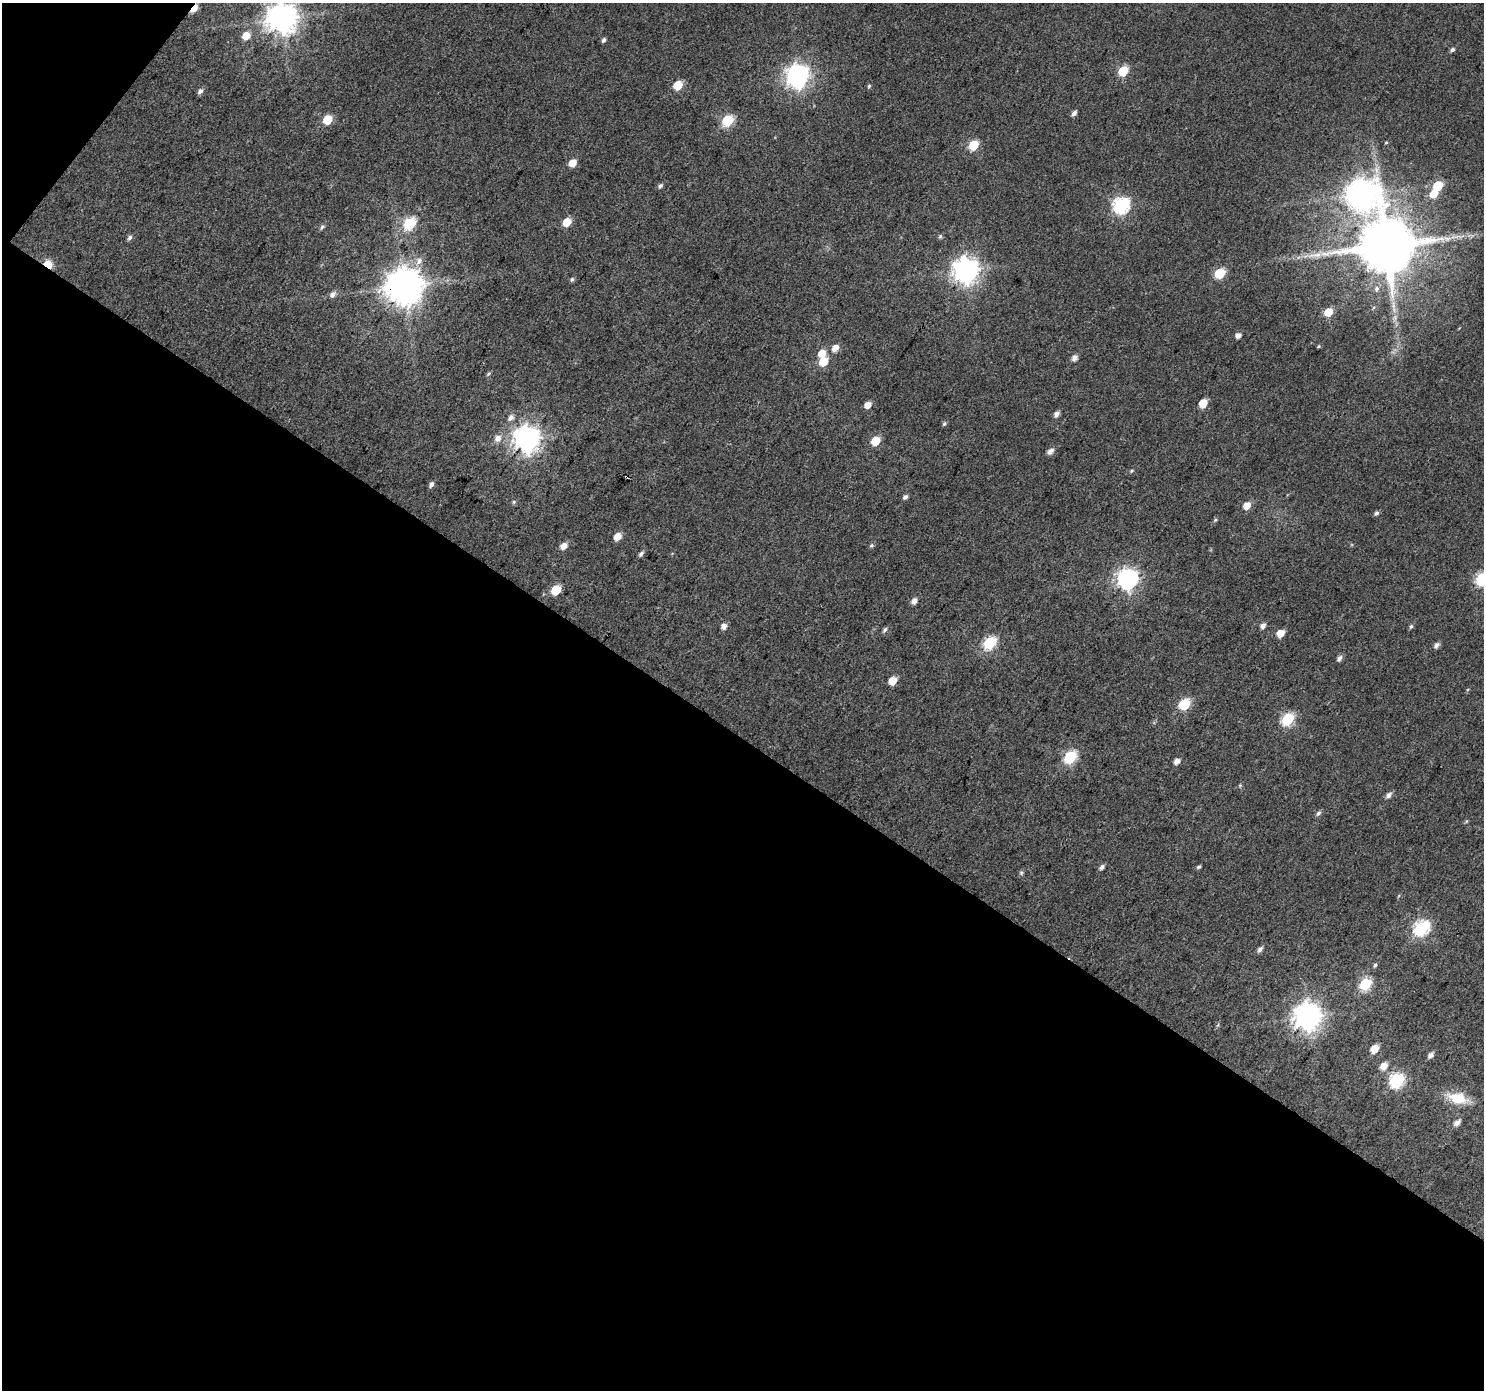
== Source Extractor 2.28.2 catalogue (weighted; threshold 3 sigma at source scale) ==
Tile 3 of 2 x 2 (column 1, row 2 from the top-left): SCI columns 2-1483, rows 115-1502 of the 2966 x 2987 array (HDU 1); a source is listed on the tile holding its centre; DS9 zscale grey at full resolution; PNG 1486 x 1392 px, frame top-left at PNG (2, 3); no overlay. Shown black and unused: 48% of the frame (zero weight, under 3 of 4 exposures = <1% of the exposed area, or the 3 px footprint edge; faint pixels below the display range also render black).
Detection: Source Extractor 2.28.2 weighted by HDU 2 'WHT'; one run over the whole footprint, this tile lists its part. Background 0.0446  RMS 0.011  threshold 0.0504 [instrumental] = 3 sigma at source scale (4.5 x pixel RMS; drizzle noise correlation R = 1.50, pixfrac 1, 0.0396/0.0396 arcsec/px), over >= 5 px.
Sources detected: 99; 1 cosmic-ray / hot-pixel residue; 1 long thin detection or spike segment (spike, bleed or trail) — not listed; the other 97 listed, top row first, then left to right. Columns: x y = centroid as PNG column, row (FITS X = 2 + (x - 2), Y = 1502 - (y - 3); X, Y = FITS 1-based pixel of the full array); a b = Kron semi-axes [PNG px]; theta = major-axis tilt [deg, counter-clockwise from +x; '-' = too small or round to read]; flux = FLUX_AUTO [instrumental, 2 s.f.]
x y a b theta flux
194 8 7 4 50 23
283 18 10 9 - 1700
246 36 6 5 - 19
603 40 5 4 - 2.9
1452 49 5 5 - 2.7
1123 71 6 5 - 52
798 76 9 8 - 790
678 85 6 5 - 35
869 86 5 4 - 1.6
200 91 7 6 - 4.1
1074 113 6 4 52 4.4
328 119 6 5 - 34
728 120 6 6 - 81
1386 142 5 3 - 1.1
973 145 6 5 - 51
573 163 6 5 - 16
1438 185 6 5 - 45
660 186 7 5 43 2.7
1362 194 14 11 -1 1700
1434 194 7 6 - 18
1121 205 7 7 - 270
567 222 6 5 - 26
409 223 7 6 - 120
322 227 7 5 53 2.6
940 236 6 5 - 1.9
130 237 7 5 47 3.2
1386 245 15 13 20 9500
419 261 12 8 52 7.3
48 265 6 4 -28 62
966 270 9 9 - 1000
1220 273 6 5 - 79
572 279 6 5 - 2.5
404 286 11 10 - 2900
1377 289 6 6 - 3.3
333 294 8 6 45 4.9
1328 312 7 6 - 19
1238 335 5 5 - 5.7
1319 346 5 3 - 1.1
835 348 6 5 - 11
822 353 6 6 - 14
1075 358 6 5 - 6.6
823 361 6 6 - 29
489 374 6 4 42 1.8
1203 403 6 5 - 26
868 405 6 5 - 11
1056 414 7 5 53 5.4
511 417 8 6 51 5.4
944 424 6 5 - 2
498 438 8 8 - 8.2
527 439 9 9 - 1200
876 441 6 5 - 30
1050 451 7 5 36 5.9
1132 471 5 4 - 1.5
431 484 7 4 54 4.2
905 497 6 5 - 3.4
514 502 6 5 - 1.9
1247 505 6 5 - 14
1376 513 6 5 - 2.7
1215 520 6 4 45 1.7
618 536 7 5 47 13
871 545 6 5 - 2
564 546 7 5 38 9.7
641 554 7 5 49 3.1
1482 578 7 6 - 140
1128 579 8 8 - 580
556 590 6 5 - 47
914 601 6 5 - 6.8
724 626 6 5 - 6.3
1263 626 6 5 - 4.9
1411 626 6 4 72 2.1
885 629 7 5 42 2.7
1280 633 6 5 - 18
990 642 7 6 - 120
1436 645 7 5 44 4.3
1339 658 7 5 52 4.6
893 681 6 5 - 22
1184 704 6 6 - 81
1288 719 7 6 - 120
1070 757 7 6 - 110
1177 761 5 5 - 7.6
1389 795 7 5 46 5.4
1318 813 7 5 55 3.1
1466 821 6 4 88 1.4
1102 867 7 5 43 3.6
1199 867 5 4 - 2
1021 873 6 5 - 1.9
1422 927 8 6 37 220
1260 949 7 5 51 4.1
1375 965 6 4 68 2.2
1365 984 6 6 - 110
1308 1016 9 9 - 1300
1375 1049 6 5 - 20
1431 1055 7 5 49 5
1384 1066 7 6 - 11
1397 1080 7 6 - 190
1458 1098 23 12 -13 32
1457 1123 8 5 40 6.7
Overlapping masked pixels (flux is a lower limit): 3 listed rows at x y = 194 8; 48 265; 404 286
Isophote crosses this tile's border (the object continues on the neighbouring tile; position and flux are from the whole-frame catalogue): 2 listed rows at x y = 283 18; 1482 578